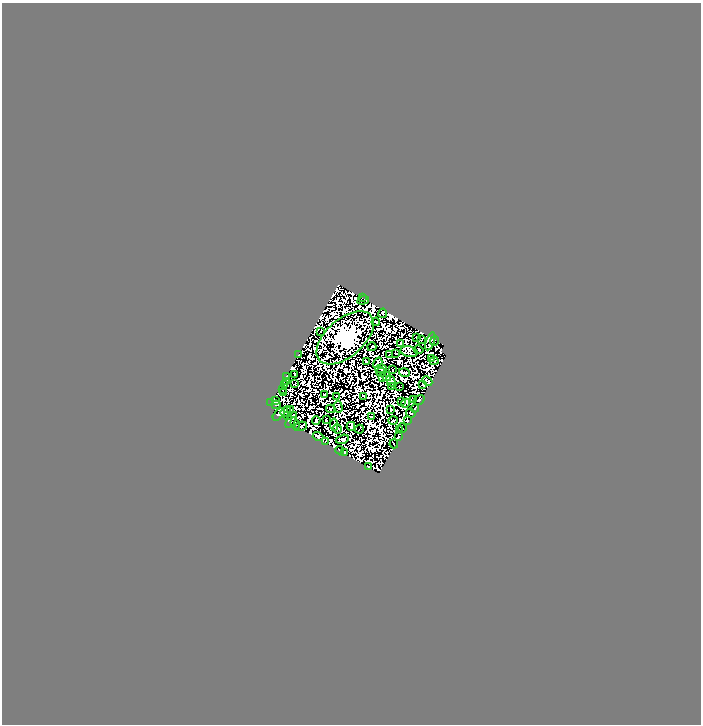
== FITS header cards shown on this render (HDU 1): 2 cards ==
NAXIS1  =                  699
NAXIS2  =                  722

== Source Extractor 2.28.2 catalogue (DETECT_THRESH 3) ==
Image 699 x 722 px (HDU 1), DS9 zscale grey, 1 PNG px = 1 image px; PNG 703 x 726 px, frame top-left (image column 1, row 722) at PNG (2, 3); each listed source drawn as its Kron ellipse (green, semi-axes under 4 px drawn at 4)
Background 0.628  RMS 1.7e-04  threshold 5.10e-04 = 3 sigma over >= 5 px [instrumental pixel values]
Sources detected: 217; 137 with non-positive FLUX_AUTO (blend fragments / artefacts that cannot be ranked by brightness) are neither listed nor drawn; the other 80 listed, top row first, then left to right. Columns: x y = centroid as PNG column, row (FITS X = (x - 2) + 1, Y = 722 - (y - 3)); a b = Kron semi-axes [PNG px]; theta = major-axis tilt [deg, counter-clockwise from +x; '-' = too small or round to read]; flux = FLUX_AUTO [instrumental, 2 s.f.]
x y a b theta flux
362 298 2 2 - 8.4
363 300 6 2 19 7.1
383 313 5 2 - 20
376 322 4 3 - 14
321 331 3 2 - 6.5
416 337 2 2 - 15
345 338 34 18 41 55000
421 339 4 2 - 8.3
430 341 9 2 71 28
435 341 4 2 - 8.4
401 343 4 3 - 4.8
372 347 4 2 - 1.2
419 350 5 3 - 5.9
409 352 9 5 -11 24
396 353 3 2 - 1.8
299 355 2 2 - 5.3
389 355 3 2 - 4.3
431 359 2 2 - 10
367 361 4 2 - 12
434 361 4 2 - 19
378 363 6 3 57 0.9
381 369 6 3 3 0.78
393 370 3 2 - 0.67
381 372 4 2 - 4.9
404 372 5 2 - 10
295 374 2 2 - 19
386 376 5 3 - 6
286 377 3 2 - 17
382 377 4 2 - 6.1
286 381 4 2 - 16
391 381 6 3 -65 1.8
427 381 5 3 - 4.8
295 383 3 2 - 7
285 385 2 2 - 28
422 385 4 2 - 9.9
399 386 2 2 - 1.9
391 387 4 2 - 11
283 389 3 2 - 14
283 392 3 2 - 10
325 394 3 2 - 1.5
336 396 3 2 - 5.5
364 396 4 2 - 8.2
414 400 4 2 - 11
419 400 6 3 32 59
276 401 4 3 - 24
402 402 2 2 - 1.4
271 403 3 2 - 13
405 403 5 2 - 11
276 405 4 2 - 19
338 407 6 4 -75 18
415 408 4 2 - 18
290 409 3 2 - 0.75
331 409 4 3 - 30
391 409 2 2 - 2.2
286 411 6 4 51 1.6
411 413 5 2 - 44
279 414 7 4 47 69
288 415 3 3 - 6.3
371 417 3 3 - 15
291 420 9 4 60 95
316 420 4 3 - 16
326 420 3 2 - 7.6
393 420 4 2 - 6.9
407 421 3 2 - 30
295 424 6 3 -72 48
334 425 6 3 -85 14
300 426 7 4 20 20
351 426 4 3 - 9.9
402 428 5 2 - 17
338 429 5 3 - 2.1
359 429 4 2 - 1.6
399 430 2 2 - 19
318 436 5 4 - 42
398 437 4 3 - 39
342 439 6 3 18 17
325 441 3 2 - 9.1
394 444 4 2 - 41
339 450 4 2 - 1.7
345 453 4 3 - 25
368 467 3 2 - 24
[137 non-positive-flux detections neither listed nor drawn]